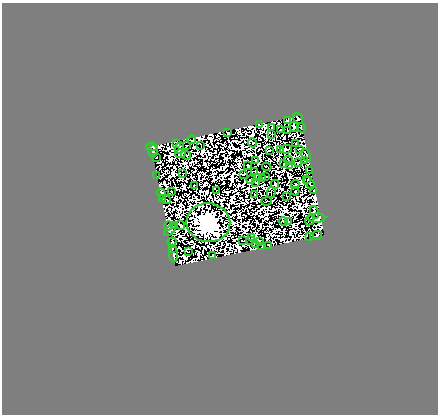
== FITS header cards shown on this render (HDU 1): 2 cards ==
NAXIS1  =                  436
NAXIS2  =                  412

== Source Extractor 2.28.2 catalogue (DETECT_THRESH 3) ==
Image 436 x 412 px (HDU 1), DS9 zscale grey, 1 PNG px = 1 image px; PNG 440 x 416 px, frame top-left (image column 1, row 412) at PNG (2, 3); each listed source drawn as its Kron ellipse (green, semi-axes under 4 px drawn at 4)
Background 0.256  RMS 2.9e-04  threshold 8.73e-04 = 3 sigma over >= 5 px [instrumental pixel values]
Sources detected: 241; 156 with non-positive FLUX_AUTO (blend fragments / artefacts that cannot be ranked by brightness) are neither listed nor drawn; the other 85 listed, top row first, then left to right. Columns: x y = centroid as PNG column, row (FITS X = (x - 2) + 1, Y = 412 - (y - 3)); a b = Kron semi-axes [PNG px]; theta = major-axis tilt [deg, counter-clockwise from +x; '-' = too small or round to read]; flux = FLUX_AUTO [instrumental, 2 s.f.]
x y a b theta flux
298 118 5 4 - 120
287 121 4 2 - 33
259 125 4 3 - 32
272 127 4 2 - 19
294 127 5 3 - 4.1
301 128 4 3 - 1.9
280 130 2 2 - 32
288 131 2 2 - 38
228 133 3 2 - 4.9
272 134 3 3 - 45
192 140 4 2 - 39
177 143 4 4 - 24
252 143 4 2 - 31
296 143 2 2 - 0.57
201 145 2 2 - 37
187 146 2 2 - 21
152 147 5 2 - 130
179 148 6 2 65 0.68
281 149 2 2 - 21
286 149 6 4 5 18
299 149 3 2 - 45
270 150 3 2 - 4.5
153 151 6 4 89 320
180 153 5 2 - 33
186 155 5 2 - 4.7
306 155 7 3 -61 20
156 157 2 2 - 40
256 160 3 2 - 30
288 160 5 2 - 25
304 160 3 2 - 13
284 163 3 2 - 4.2
298 163 4 3 - 56
248 165 3 2 - 20
290 165 2 2 - 1.3
267 167 5 2 - 21
255 171 2 2 - 16
310 171 3 2 - 35
183 174 2 2 - 33
243 174 3 2 - 13
157 176 3 2 - 22
266 176 2 2 - 23
258 177 2 2 - 15
262 178 3 2 - 54
251 180 4 3 - 110
307 180 4 3 - 2.8
256 182 2 2 - 32
310 183 7 2 -59 26
275 184 4 3 - 2.3
295 184 4 3 - 20
194 185 4 2 - 7.4
217 190 3 2 - 31
295 191 4 2 - 7
314 191 3 2 - 13
171 192 3 2 - 5.3
161 193 5 4 - 6.9
271 193 5 2 - 13
255 194 2 2 - 22
287 196 3 2 - 12
162 198 3 2 - 4.9
167 200 4 2 - 0.33
266 201 5 2 - 18
314 212 7 3 -73 120
317 218 8 4 1 170
310 220 6 2 61 52
283 221 4 2 - 35
288 222 2 2 - 47
208 223 22 19 -6 150000
175 225 3 2 - 43
181 225 5 3 - 65
168 226 4 3 - 51
170 230 7 3 44 62
316 235 6 3 18 15
310 237 2 2 - 34
252 238 2 2 - 23
243 241 3 2 - 16
251 241 2 2 - 23
172 242 4 3 - 11
260 242 3 2 - 40
255 244 3 2 - 1.5
269 245 3 3 - 30
262 247 2 2 - 37
172 248 2 2 - 84
188 252 3 2 - 29
174 254 8 3 -86 20
213 255 3 2 - 19
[156 non-positive-flux detections neither listed nor drawn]